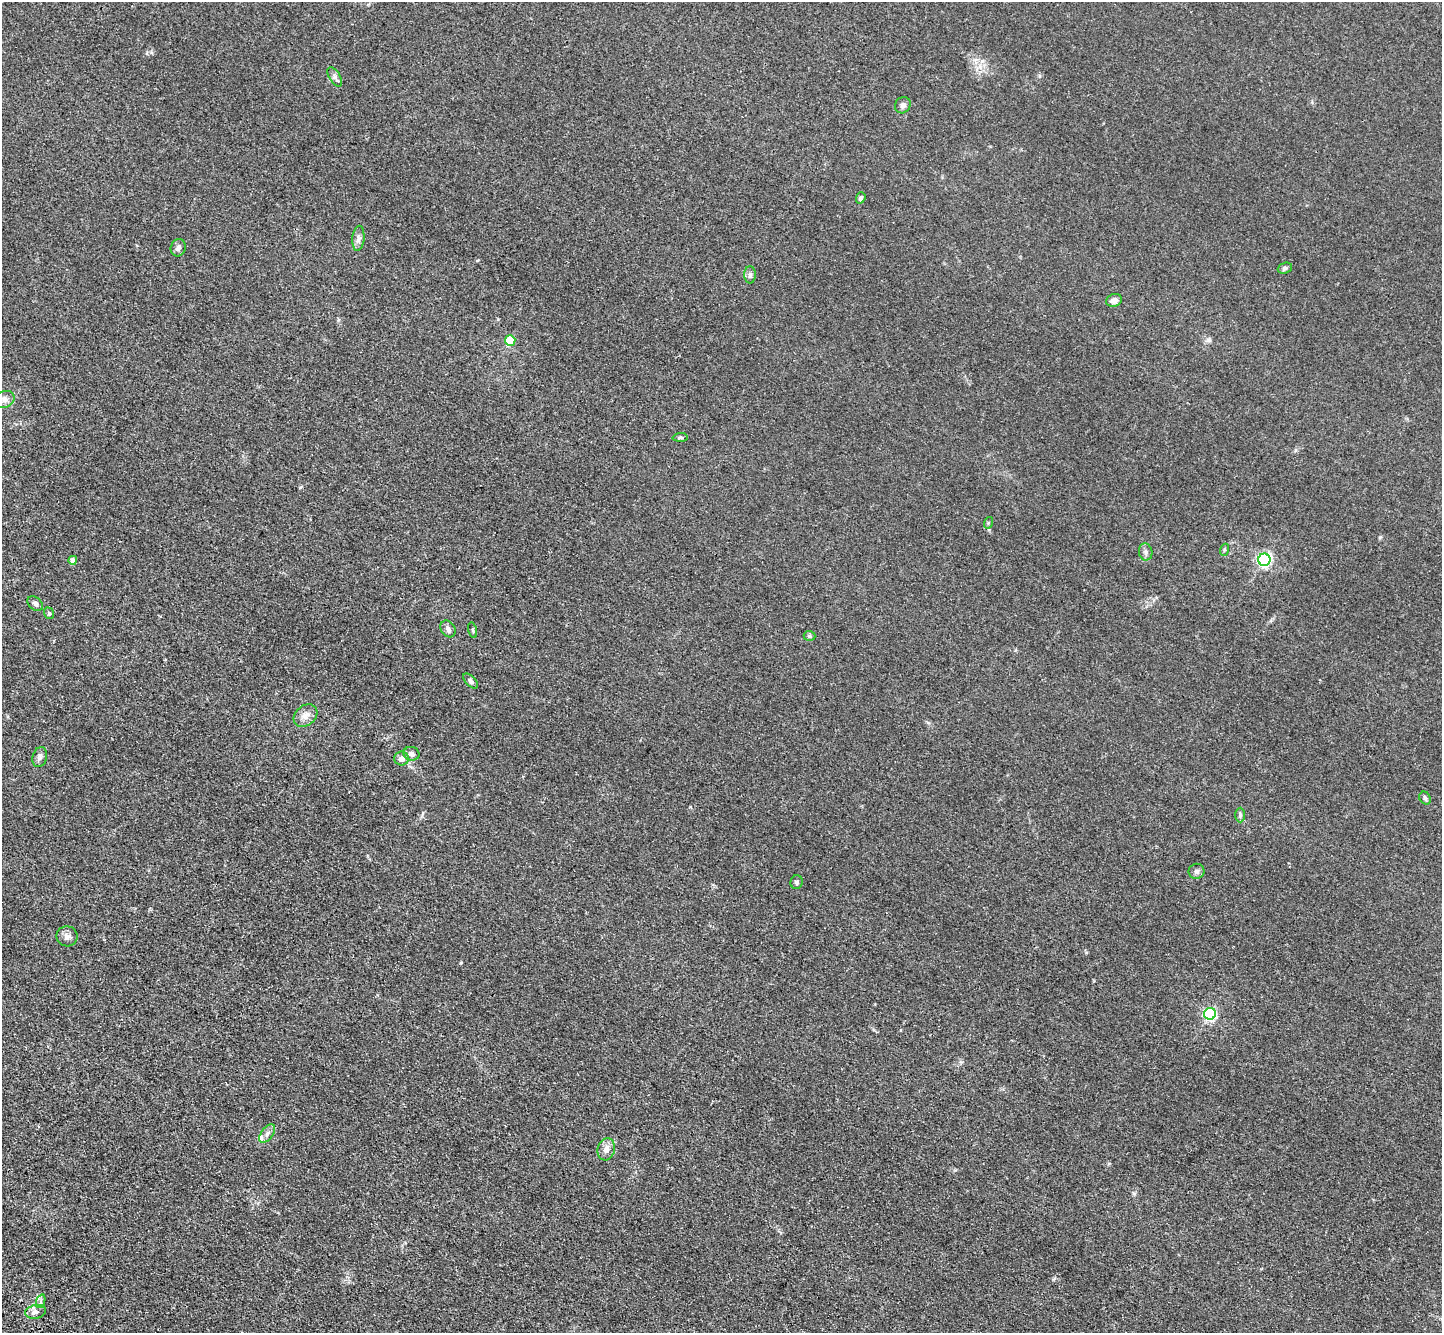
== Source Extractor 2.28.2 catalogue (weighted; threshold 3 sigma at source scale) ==
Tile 7 of 4 x 4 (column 3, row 2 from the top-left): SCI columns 2951-4390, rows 3054-4384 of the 5900 x 5969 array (HDU 1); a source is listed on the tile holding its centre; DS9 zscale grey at full resolution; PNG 1444 x 1335 px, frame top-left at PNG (2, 2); each listed source drawn as its Kron ellipse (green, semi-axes under 4 px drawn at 4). Shown black and unused: <1% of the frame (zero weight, under 3 of 4 exposures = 6% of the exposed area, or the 3 px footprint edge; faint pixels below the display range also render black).
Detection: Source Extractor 2.28.2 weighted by HDU 2 'WHT'; one run over the whole footprint, this tile lists its part. Background 0.0123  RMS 0.0047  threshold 0.021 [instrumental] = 3 sigma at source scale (4.5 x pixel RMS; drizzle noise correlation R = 1.50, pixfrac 1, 0.05/0.05 arcsec/px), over >= 5 px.
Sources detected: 37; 1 inside a brighter listed object's ellipse — not listed separately; the other 36 listed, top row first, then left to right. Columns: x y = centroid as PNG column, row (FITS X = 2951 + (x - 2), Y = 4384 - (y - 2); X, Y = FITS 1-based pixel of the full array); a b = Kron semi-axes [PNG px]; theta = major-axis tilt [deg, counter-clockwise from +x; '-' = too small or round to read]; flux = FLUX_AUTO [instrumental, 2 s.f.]
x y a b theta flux
335 77 11 5 -59 1.4
903 105 8 7 - 1.7
861 198 6 4 71 1.1
358 238 13 6 85 1.8
178 248 9 7 69 2
1285 268 7 5 20 0.97
750 275 9 5 90 1.3
1114 300 8 6 23 2.4
510 341 5 5 - 17
5 399 10 8 25 2.2
680 437 7 4 4 0.74
988 523 6 4 73 0.54
1224 550 6 4 72 0.64
1146 552 8 6 -81 1.5
73 560 4 4 - 2.7
1264 560 6 6 - 76
35 604 9 6 -42 1.3
49 613 6 4 -69 0.67
448 629 9 7 -58 1.5
473 630 8 3 -77 0.53
810 636 6 5 - 0.69
471 681 9 5 -44 1.1
305 715 13 10 39 3.2
411 754 8 6 -13 1.7
40 757 10 7 74 1.5
402 759 7 7 - 2.6
1425 798 7 5 -56 1
1240 815 7 5 -90 0.92
1196 871 8 7 - 1.3
797 882 7 6 - 0.89
67 936 10 10 - 2.1
1210 1014 6 6 - 67
267 1133 11 5 53 1.8
606 1149 11 8 74 2.8
41 1301 7 4 72 0.88
36 1312 10 7 12 2.1